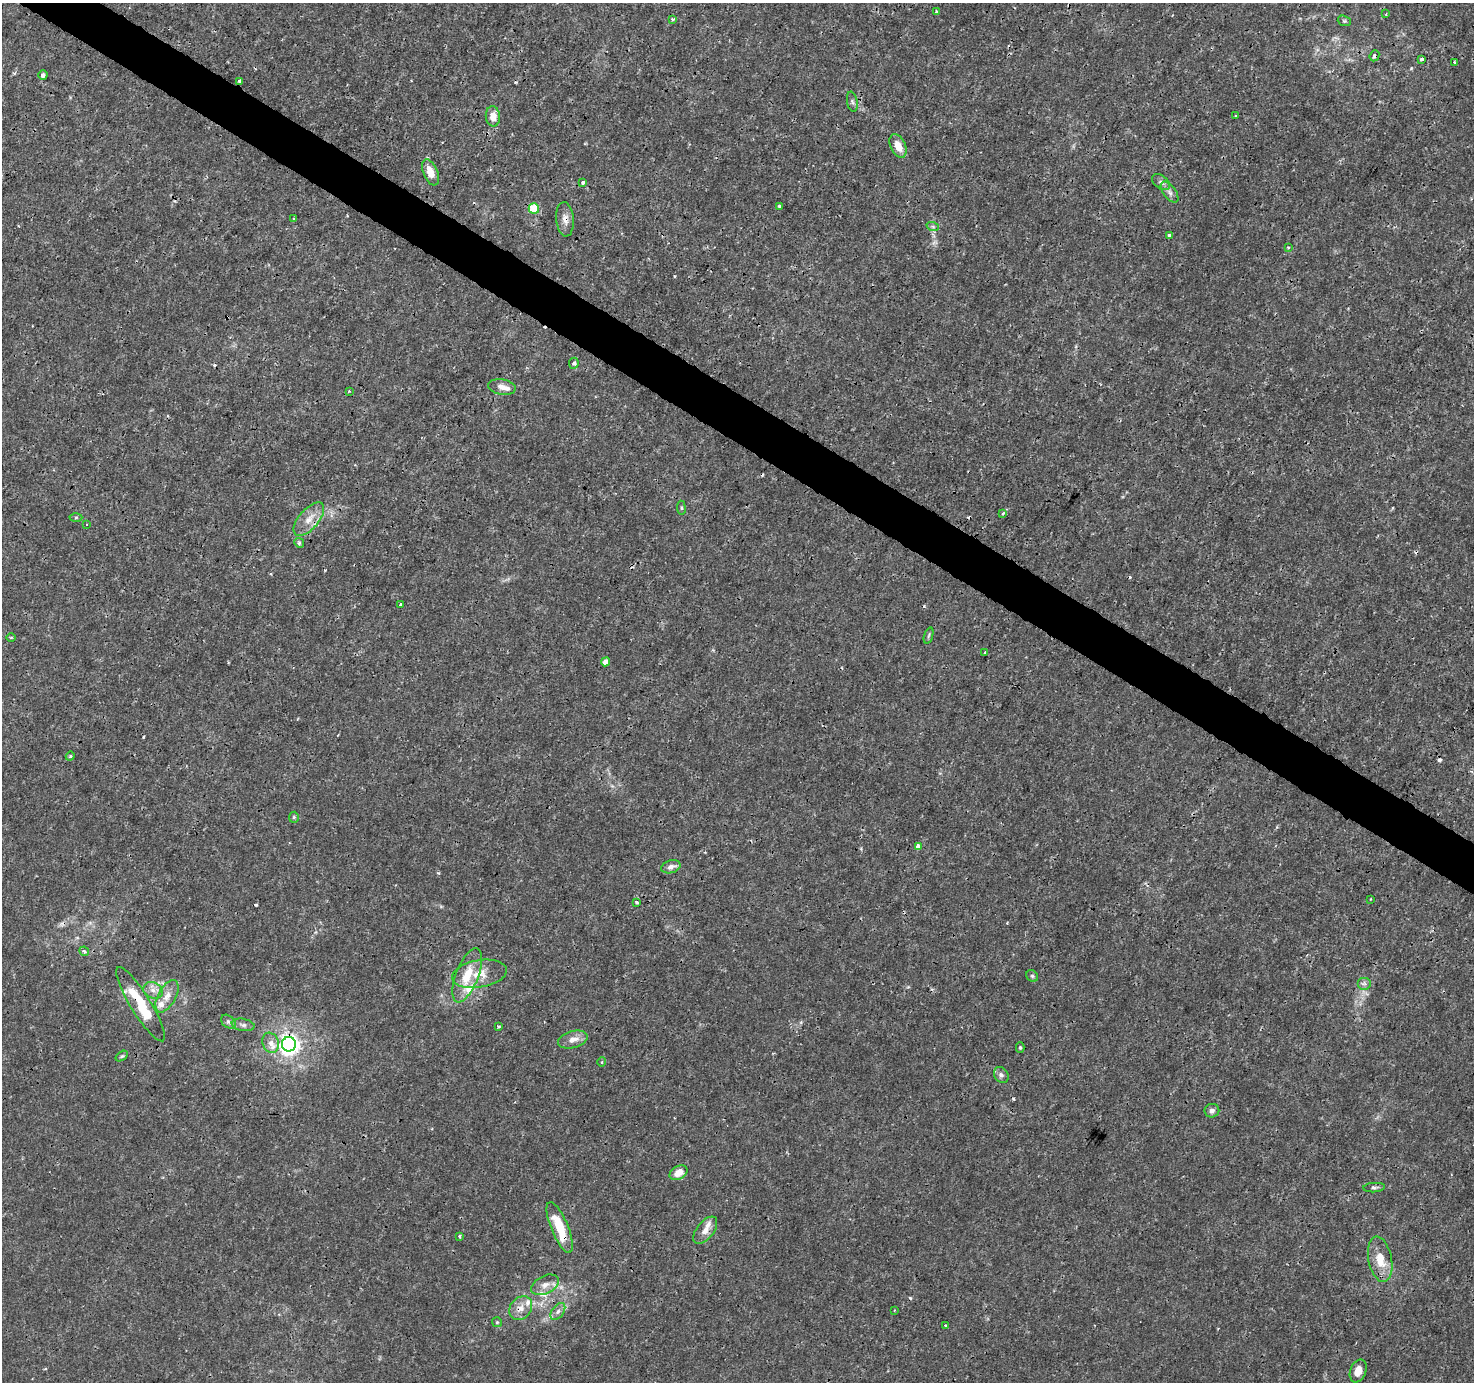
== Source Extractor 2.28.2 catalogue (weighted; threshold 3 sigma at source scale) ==
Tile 11 of 4 x 4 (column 3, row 3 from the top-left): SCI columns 2948-4419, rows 1567-2946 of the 5899 x 5961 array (HDU 1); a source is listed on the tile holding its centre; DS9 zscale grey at full resolution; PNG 1476 x 1384 px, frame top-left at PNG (2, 3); each listed source drawn as its Kron ellipse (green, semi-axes under 4 px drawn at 4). Shown black and unused: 4% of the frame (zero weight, under 3 of 4 exposures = <1% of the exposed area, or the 3 px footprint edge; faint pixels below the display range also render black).
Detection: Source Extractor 2.28.2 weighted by HDU 2 'WHT'; one run over the whole footprint, this tile lists its part. Background 0.0024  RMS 8.1e-04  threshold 0.00363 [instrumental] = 3 sigma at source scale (4.5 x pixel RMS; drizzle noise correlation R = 1.50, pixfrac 1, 0.0396/0.0396 arcsec/px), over >= 5 px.
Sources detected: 100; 2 too faint to see at this stretch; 1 inside a brighter object's white glare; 15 cosmic-ray / hot-pixel residue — neither listed nor drawn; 6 inside a brighter listed object's ellipse — not listed separately; the other 76 listed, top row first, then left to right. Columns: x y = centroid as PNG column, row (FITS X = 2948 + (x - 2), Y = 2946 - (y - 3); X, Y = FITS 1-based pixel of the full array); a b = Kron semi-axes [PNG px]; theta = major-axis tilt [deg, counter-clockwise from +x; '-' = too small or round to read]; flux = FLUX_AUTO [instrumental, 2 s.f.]
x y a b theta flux
936 11 4 3 - 0.11
1386 14 3 3 - 0.074
673 19 4 3 - 0.23
1344 21 7 5 -20 0.14
1374 56 6 4 65 0.23
1422 59 4 3 - 0.26
1454 62 3 3 - 0.083
43 75 5 4 - 0.26
240 81 4 3 - 0.58
852 102 10 5 -78 0.22
1236 115 3 2 - 0.12
493 116 10 7 -84 0.91
898 146 12 7 -65 0.94
430 172 14 7 -67 1.1
583 182 4 3 - 0.3
1161 182 10 6 -39 0.31
1170 192 12 6 -54 0.36
780 206 3 3 - 0.2
534 209 5 5 - 2.8
294 219 3 3 - 0.091
565 219 17 9 -85 0.61
933 227 6 4 -20 0.14
1169 235 3 3 - 0.42
1288 247 3 3 - 0.098
574 363 5 5 - 0.18
502 387 14 8 -10 0.64
349 391 4 3 - 0.085
681 508 7 3 -82 0.11
1003 513 4 3 - 0.094
76 517 6 4 1 0.13
309 519 20 10 49 1.1
86 524 3 2 - 0.06
299 543 5 4 - 0.13
401 604 3 3 - 0.12
929 635 8 3 71 0.12
11 637 4 3 - 0.087
985 653 3 2 - 0.078
606 662 4 4 - 0.88
70 756 4 4 - 0.11
294 817 5 5 - 0.12
918 846 4 4 - 0.61
671 867 10 6 16 0.44
1370 899 4 2 - 0.058
637 902 3 3 - 0.14
84 951 5 4 - 0.21
479 974 28 13 10 1.6
467 975 28 11 69 2
1032 976 6 5 - 0.14
1364 983 7 6 - 0.26
153 990 10 8 -25 0.54
167 996 18 9 62 0.87
141 1004 43 10 -58 3.8
228 1022 8 6 -41 0.22
243 1025 11 6 -10 0.3
499 1027 3 3 - 0.14
573 1039 15 8 15 0.71
271 1043 10 8 -69 0.56
289 1044 7 7 - 49
1020 1047 5 4 - 0.11
122 1056 7 4 35 0.12
602 1062 5 3 - 0.072
1001 1075 8 6 -57 0.26
1212 1111 7 7 - 0.32
678 1173 9 6 28 0.92
1374 1188 11 4 4 0.19
560 1228 27 8 -68 2.7
705 1230 16 8 51 0.69
460 1236 3 3 - 0.16
1380 1259 23 11 -79 1.6
545 1285 15 9 26 0.68
521 1308 13 10 49 0.77
894 1310 3 2 - 0.067
558 1312 10 5 53 0.31
497 1322 5 5 - 0.098
946 1326 3 3 - 0.14
1358 1371 12 8 68 0.81
Overlapping masked pixels (flux is a lower limit): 8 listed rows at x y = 1374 56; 240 81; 565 219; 918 846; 141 1004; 289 1044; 560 1228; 521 1308